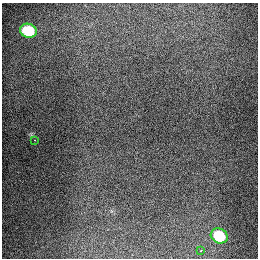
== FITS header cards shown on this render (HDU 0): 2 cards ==
NAXIS1  =                  256
NAXIS2  =                  256

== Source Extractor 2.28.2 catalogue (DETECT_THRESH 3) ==
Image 256 x 256 px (HDU 0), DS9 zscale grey, 1 PNG px = 1 image px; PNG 260 x 260 px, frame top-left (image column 1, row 256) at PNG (2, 3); each listed source drawn as its Kron ellipse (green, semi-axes under 4 px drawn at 4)
Background 1310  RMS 27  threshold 81.1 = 3 sigma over >= 5 px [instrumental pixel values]
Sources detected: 4; all 4 listed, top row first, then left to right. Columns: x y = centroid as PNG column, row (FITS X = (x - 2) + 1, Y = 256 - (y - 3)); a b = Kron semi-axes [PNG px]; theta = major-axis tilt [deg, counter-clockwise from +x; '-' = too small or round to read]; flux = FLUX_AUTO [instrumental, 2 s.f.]
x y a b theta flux
28 31 8 7 - 85000
35 140 2 2 - 21000
219 236 9 7 -25 66000
201 251 3 3 - 6800